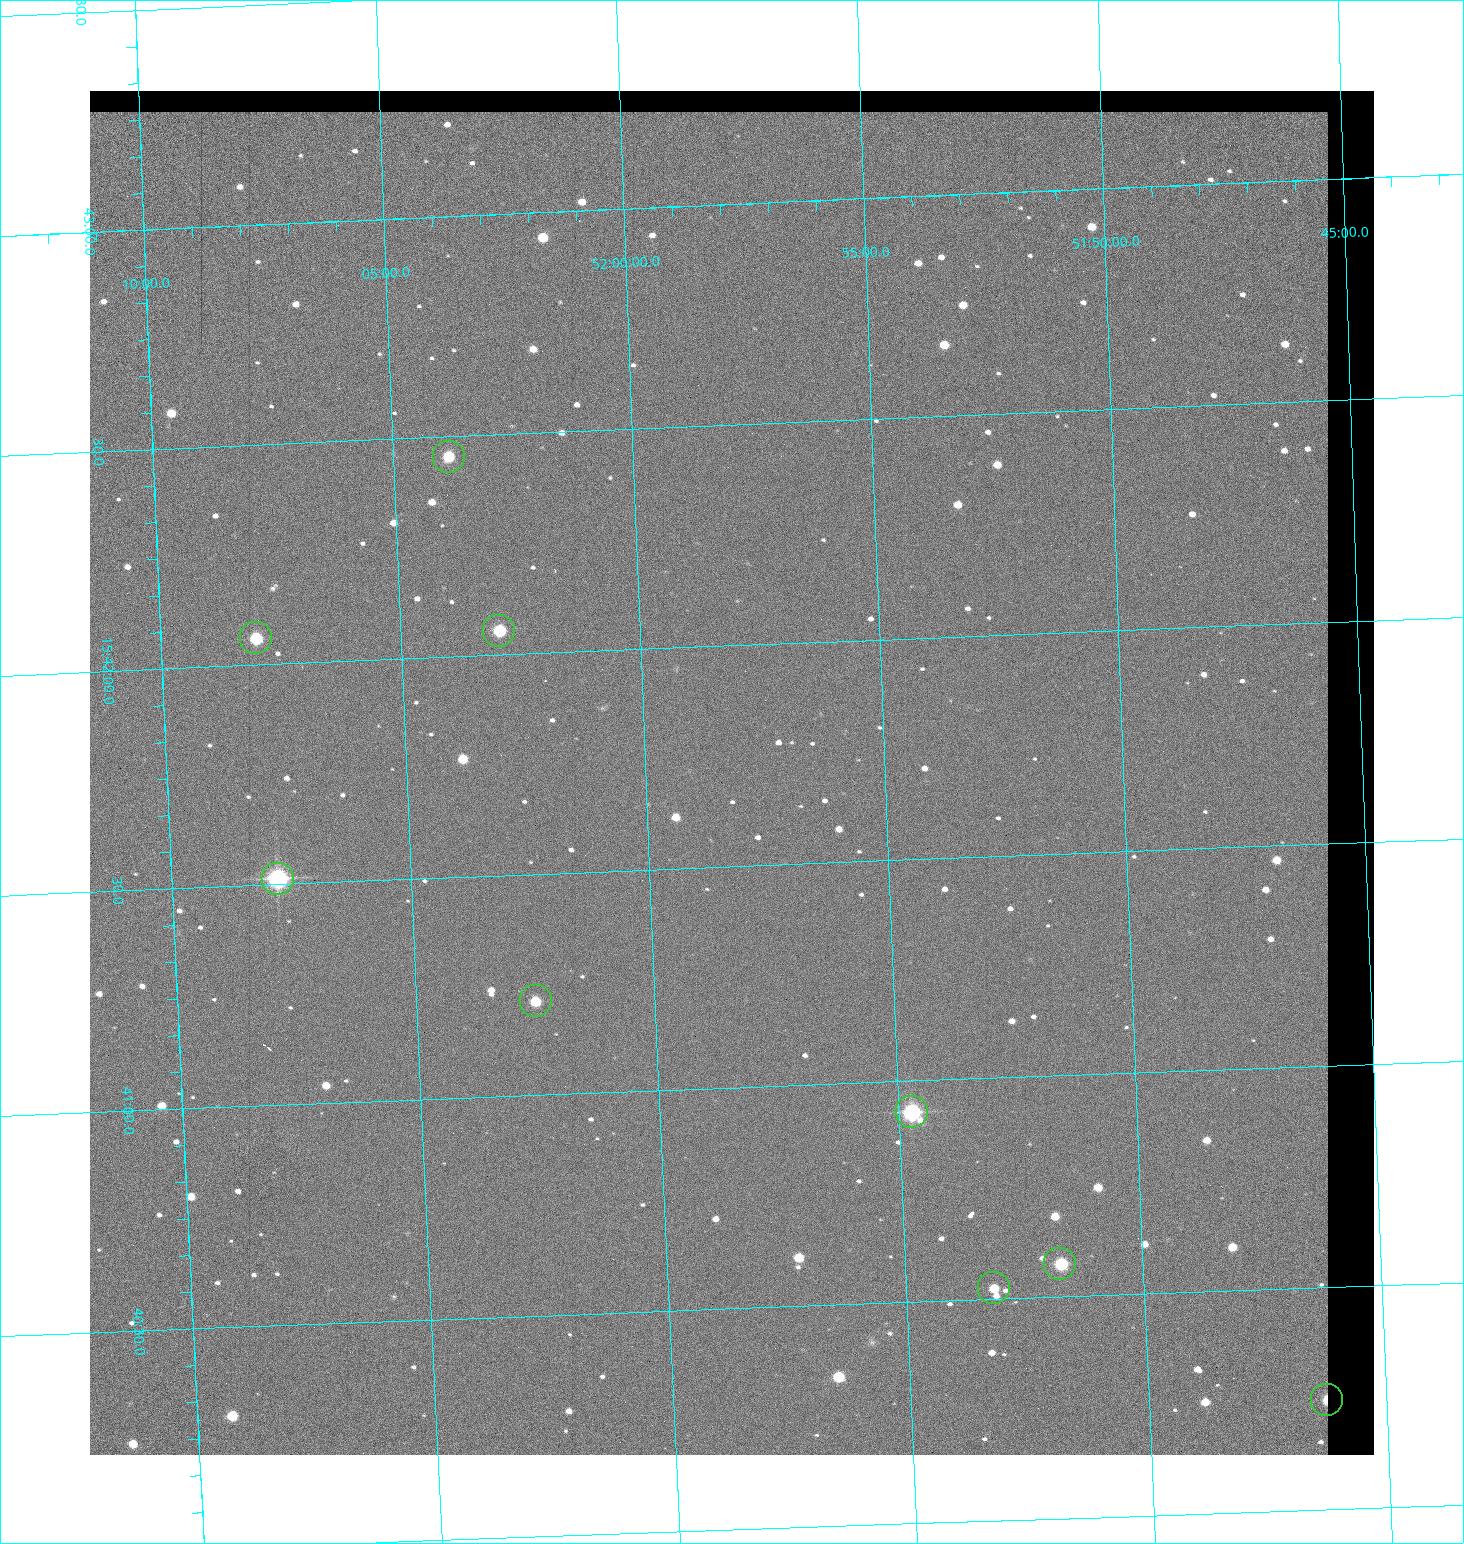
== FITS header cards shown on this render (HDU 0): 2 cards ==
NAXIS1  =                 1284 / length of data axis 1
NAXIS2  =                 1364 / length of data axis 2

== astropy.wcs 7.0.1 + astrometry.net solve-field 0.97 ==
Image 1284 x 1364 px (HDU 0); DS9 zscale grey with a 90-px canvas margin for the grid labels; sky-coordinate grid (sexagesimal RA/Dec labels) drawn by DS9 from the SOLVED WCS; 9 Tycho-2 reference stars matched to detected sources circled (green)
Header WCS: RA---TAN/DEC--TAN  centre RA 15:41:43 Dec +51:58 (235.43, +51.97 deg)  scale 1.26 arcsec/px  FOV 26.9' x 28.5'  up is +92 deg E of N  parity flipped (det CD > 0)
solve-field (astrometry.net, Tycho-2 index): VERIFIED the header's WCS against the Tycho-2 star catalogue (9 matches, 0 conflicts) and refined it, rather than solving blind
Solved WCS: RA---TAN-SIP/DEC--TAN-SIP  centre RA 15:41:43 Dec +51:58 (235.43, +51.97 deg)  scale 1.26 arcsec/px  FOV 26.9' x 28.6'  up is +92 deg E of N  parity flipped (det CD > 0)
The solver's refit moves the header's centre by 0.65 arcsec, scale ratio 1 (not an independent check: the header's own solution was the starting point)
Tycho-2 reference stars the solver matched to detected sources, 9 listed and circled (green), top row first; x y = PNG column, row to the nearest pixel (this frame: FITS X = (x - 90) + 1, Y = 1364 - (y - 91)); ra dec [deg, ICRS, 3 dp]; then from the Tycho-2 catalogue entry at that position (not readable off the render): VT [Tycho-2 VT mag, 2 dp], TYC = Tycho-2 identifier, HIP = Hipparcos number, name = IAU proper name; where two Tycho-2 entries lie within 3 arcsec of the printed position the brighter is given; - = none
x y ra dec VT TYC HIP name
449 457 235.614 +52.064 11.61 3489-1132-1 - -
499 631 235.514 +52.049 11.19 3489-1407-1 - -
256 638 235.515 +52.133 11.12 3489-1380-1 - -
278 879 235.378 +52.130 9.31 3489-1322-1 76850 -
536 1001 235.303 +52.042 11.52 3489-958-1 - -
912 1112 235.232 +51.912 9.59 3489-824-1 - -
1060 1264 235.143 +51.862 10.97 3489-1016-1 - -
994 1288 235.131 +51.886 12.29 3489-908-1 - -
1327 1400 235.062 +51.771 11.53 3489-1453-1 - -